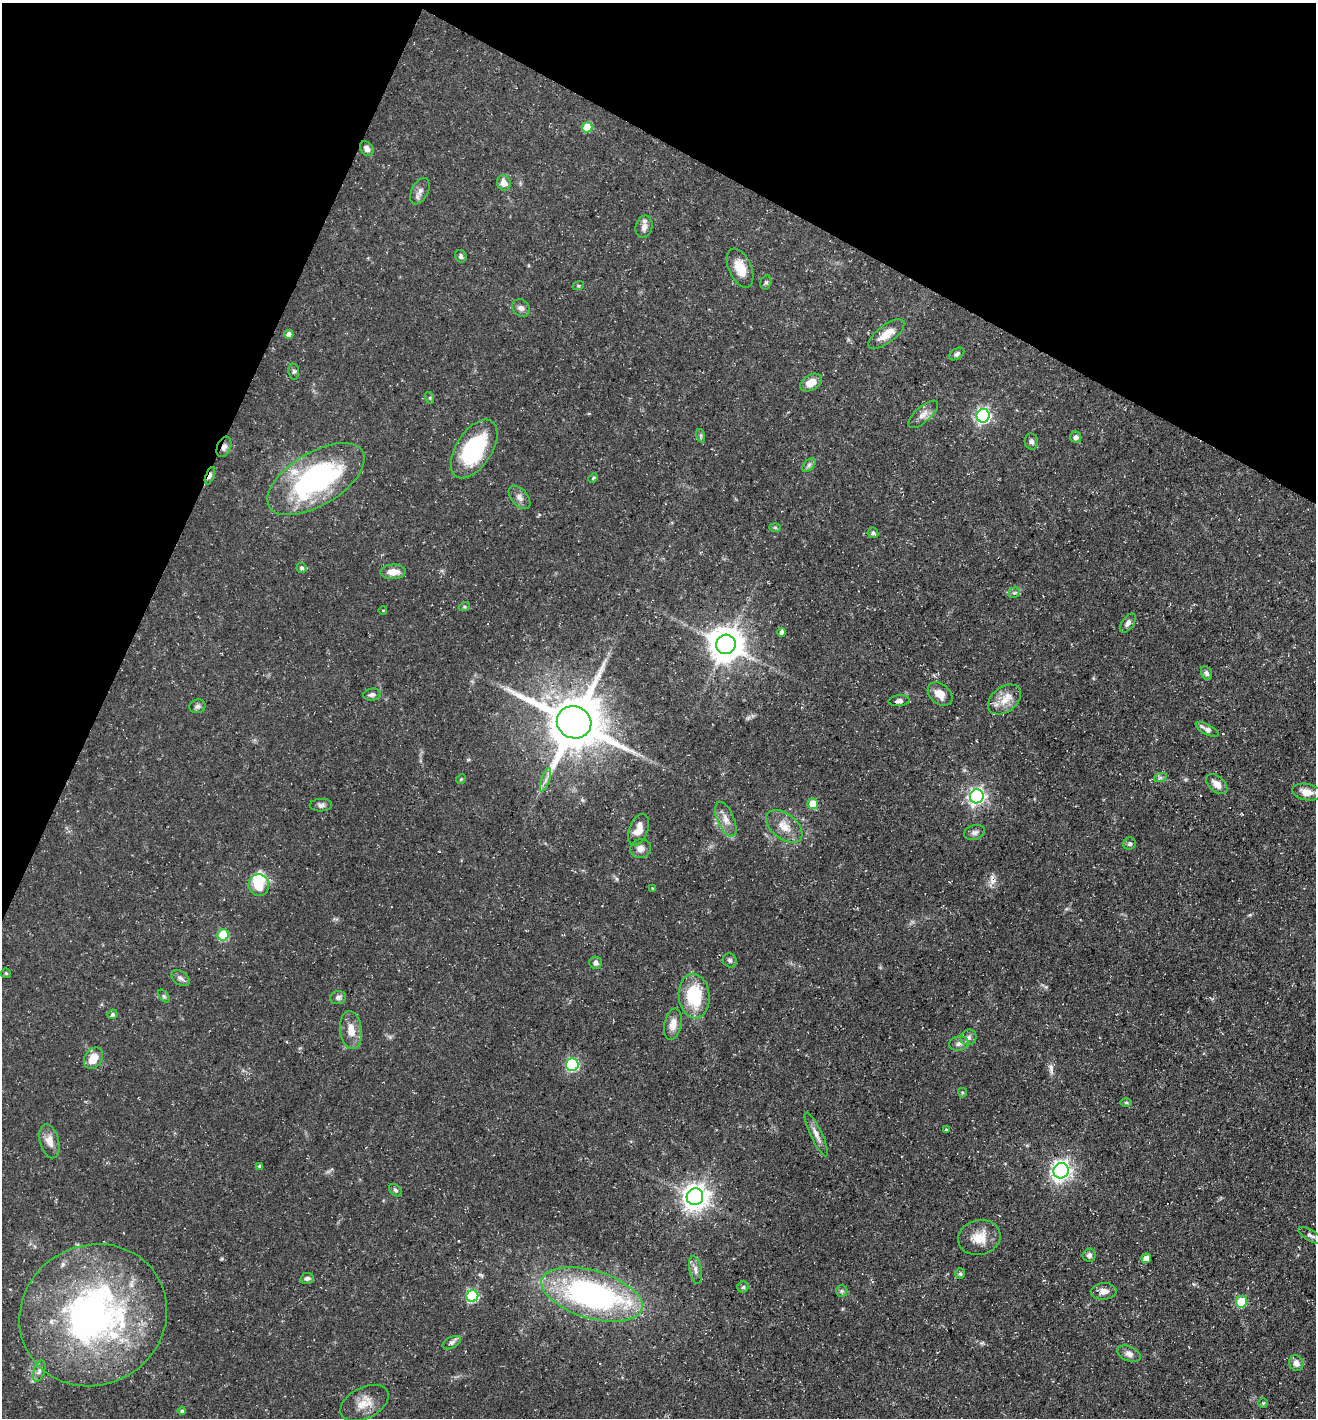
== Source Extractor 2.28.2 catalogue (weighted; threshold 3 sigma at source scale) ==
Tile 2 of 4 x 4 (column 2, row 1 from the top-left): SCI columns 1455-2768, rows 4248-5663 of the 5674 x 5663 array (HDU 1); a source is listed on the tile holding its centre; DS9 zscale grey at full resolution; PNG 1318 x 1420 px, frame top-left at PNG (2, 3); each listed source drawn as its Kron ellipse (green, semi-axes under 4 px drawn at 4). Shown black and unused: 23% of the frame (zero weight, under 3 of 5 exposures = <1% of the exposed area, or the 3 px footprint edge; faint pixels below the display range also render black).
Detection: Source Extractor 2.28.2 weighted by HDU 2 'WHT'; one run over the whole footprint, this tile lists its part. Background 0.0358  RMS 0.0039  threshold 0.0175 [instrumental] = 3 sigma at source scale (4.5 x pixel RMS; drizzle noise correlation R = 1.50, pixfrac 1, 0.05/0.05 arcsec/px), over >= 5 px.
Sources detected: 113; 1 inside a brighter object's white glare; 1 cosmic-ray / hot-pixel residue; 1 long thin detection or spike segment (spike, bleed or trail) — neither listed nor drawn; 3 inside a brighter listed object's ellipse — not listed separately; the other 107 listed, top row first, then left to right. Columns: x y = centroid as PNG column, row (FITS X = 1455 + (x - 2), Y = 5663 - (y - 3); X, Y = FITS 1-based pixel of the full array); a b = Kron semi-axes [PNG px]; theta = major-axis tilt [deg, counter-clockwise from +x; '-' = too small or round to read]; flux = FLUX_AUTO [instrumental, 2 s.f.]
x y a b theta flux
587 127 5 5 - 11
367 149 8 6 -54 1.7
504 183 8 6 -69 3.2
420 191 14 8 62 2.1
644 227 11 8 77 2.2
461 256 6 5 - 0.96
740 268 20 11 -66 6.9
766 282 7 5 75 0.73
578 286 6 4 18 0.46
521 308 9 8 - 1.7
289 334 4 4 - 2.2
886 334 21 9 37 5.8
957 354 8 5 33 1.1
294 372 8 5 -84 0.77
811 383 12 7 30 4.6
430 398 6 4 -73 0.51
923 414 19 7 42 2.8
983 416 7 6 - 98
701 436 7 4 -72 0.63
1076 437 5 5 - 1.3
1031 442 8 6 -77 1.3
224 447 11 6 68 1.7
474 449 33 18 57 32
809 465 8 5 45 1
210 476 9 4 69 1.7
593 478 5 3 - 0.41
316 479 54 26 31 70
520 497 14 8 -49 2.1
775 527 6 4 -2 0.48
873 533 5 5 - 0.96
302 568 5 5 - 0.89
393 572 12 7 3 4.2
1014 593 6 4 41 0.73
464 607 6 4 18 0.51
383 610 4 3 - 0.27
1128 623 11 6 55 1.5
782 632 4 4 - 1.8
726 644 10 9 - 850
1206 673 7 5 -63 1.1
372 694 8 6 9 1.4
940 694 14 9 -41 4.4
1004 700 18 12 37 5.9
899 701 10 5 4 1.1
197 706 8 7 - 1.1
574 722 17 16 - 2300
1207 729 13 5 -28 1.8
1160 778 6 4 19 0.73
461 779 5 4 - 0.47
545 780 12 3 72 1.2
1217 784 12 7 -42 3.4
1307 792 15 8 -11 4
977 796 7 6 - 130
813 804 5 5 - 7.2
321 805 11 6 2 1.3
726 819 19 8 -67 3.4
784 826 21 12 -38 5.6
638 830 16 9 69 4.7
974 832 11 7 16 1.5
1130 844 6 6 - 0.88
640 849 10 9 - 2.4
259 885 11 10 - 7.6
653 889 4 3 - 0.6
223 935 6 5 - 23
730 960 7 6 - 0.94
596 963 6 6 - 1.4
6 973 5 4 - 0.44
180 978 10 6 -34 1.5
164 996 7 4 -53 0.69
694 996 22 15 -85 20
338 998 8 6 11 1.3
113 1014 5 4 - 0.87
673 1024 16 8 78 3.3
351 1030 19 11 -83 5.3
968 1037 8 7 - 1.5
959 1044 10 7 14 1.6
93 1058 11 8 56 6.5
572 1065 6 6 - 44
962 1093 5 4 - 0.56
1126 1102 6 4 -1 0.6
946 1129 3 3 - 0.4
816 1134 24 6 -64 2.7
49 1141 17 9 -75 3.8
260 1166 4 4 - 0.74
1061 1171 8 7 - 200
396 1190 7 5 -40 0.88
695 1197 8 8 - 380
1310 1235 13 5 -30 1.4
979 1237 21 17 14 7
1089 1255 6 6 - 1.2
1146 1258 5 4 - 3.3
695 1270 14 6 -79 1.9
960 1274 5 5 - 0.73
307 1278 7 5 12 1
743 1287 5 5 - 0.69
842 1291 6 6 - 0.77
1104 1291 13 8 3 2.8
592 1295 52 24 -17 110
472 1296 6 6 - 42
1242 1302 6 5 - 15
93 1315 75 69 30 160
452 1343 10 5 27 1.2
1129 1354 12 7 -22 1.9
1296 1363 8 7 - 2.5
39 1371 11 5 71 1.5
365 1403 26 15 27 6.2
1263 1403 5 4 - 0.43
182 1411 4 4 - 0.61
Overlapping masked pixels (flux is a lower limit): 2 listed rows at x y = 224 447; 210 476